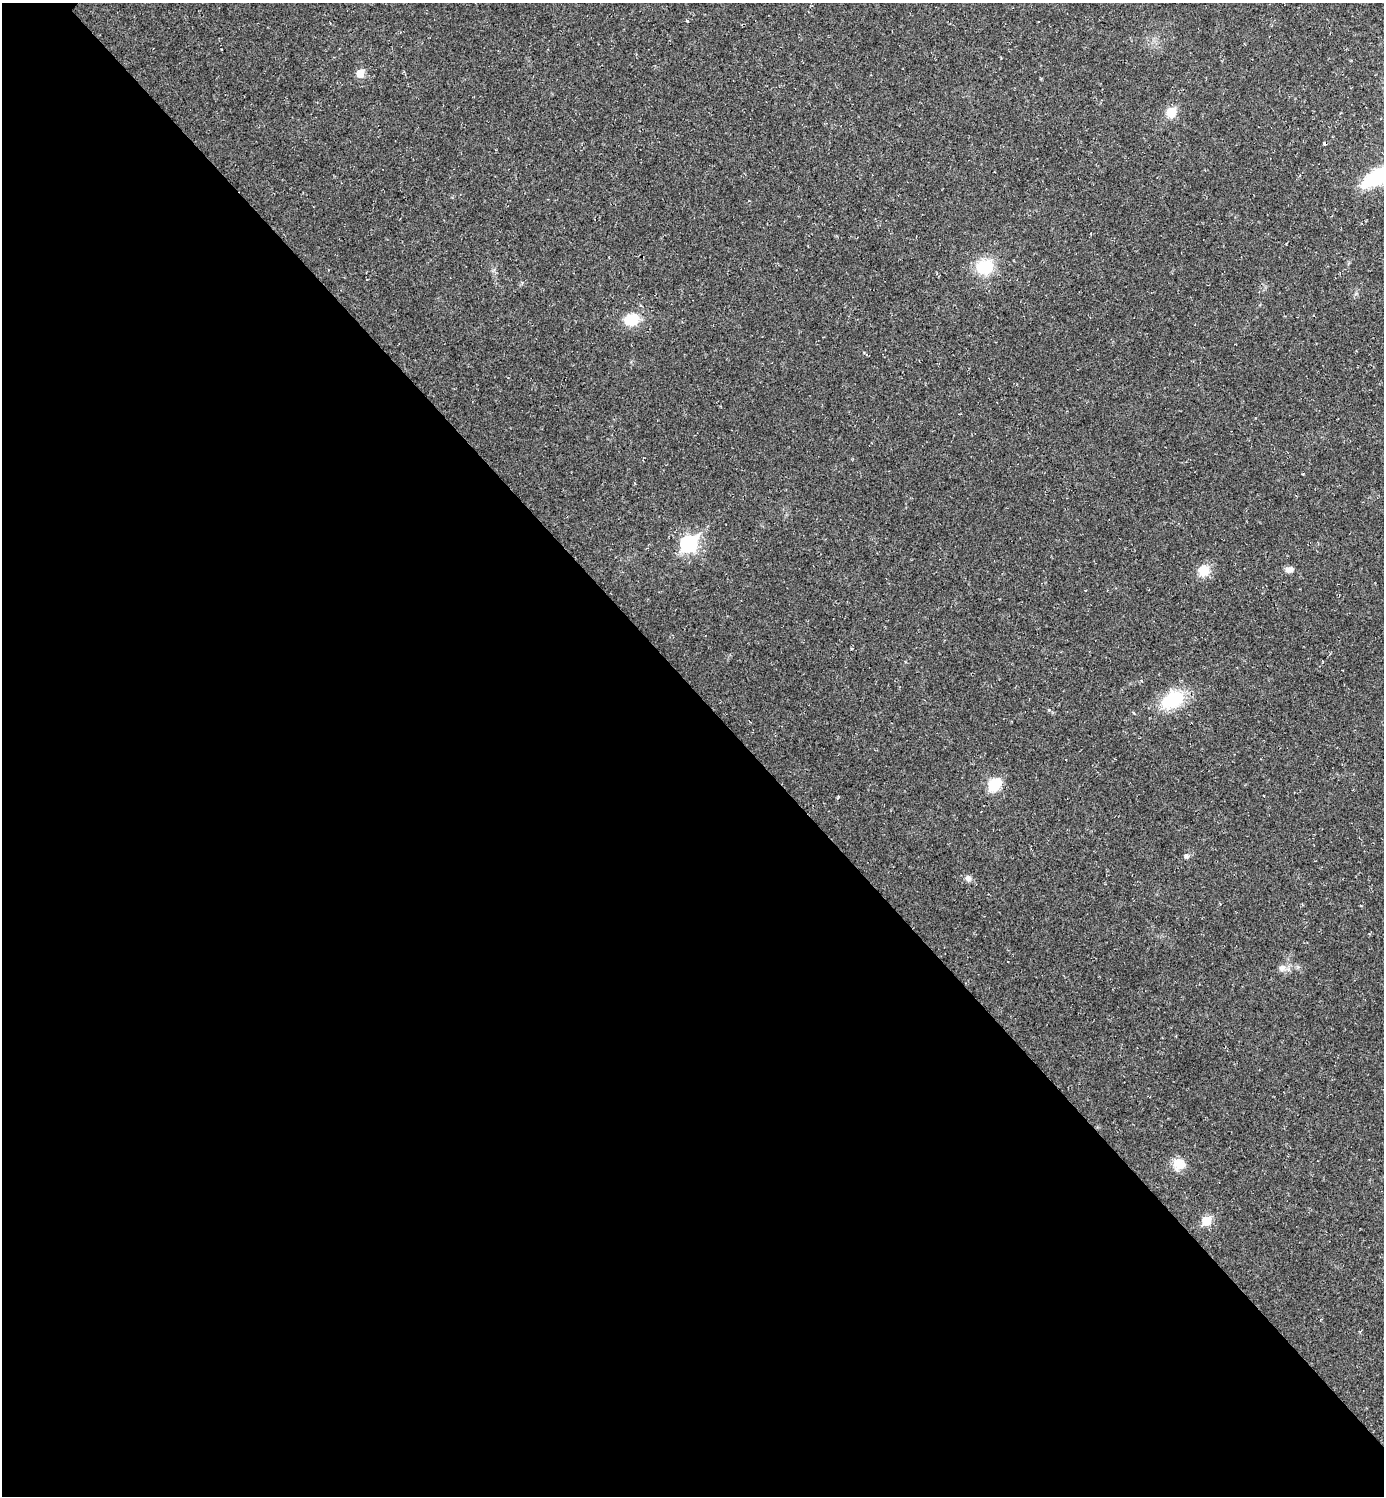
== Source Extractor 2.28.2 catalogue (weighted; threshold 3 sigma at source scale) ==
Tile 14 of 4 x 4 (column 2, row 4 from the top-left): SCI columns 1536-2917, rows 2-1495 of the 5977 x 5977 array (HDU 1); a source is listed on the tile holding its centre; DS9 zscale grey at full resolution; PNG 1386 x 1498 px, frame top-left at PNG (2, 3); no overlay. Shown black and unused: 54% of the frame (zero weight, under 2 of 3 exposures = <1% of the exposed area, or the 3 px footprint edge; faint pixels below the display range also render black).
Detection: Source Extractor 2.28.2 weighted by HDU 2 'WHT'; one run over the whole footprint, this tile lists its part. Background 0.0318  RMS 0.0063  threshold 0.0283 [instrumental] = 3 sigma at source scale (4.5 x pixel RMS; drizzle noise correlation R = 1.50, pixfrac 1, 0.05/0.05 arcsec/px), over >= 5 px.
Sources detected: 20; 4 cosmic-ray / hot-pixel residue — not listed; the other 16 listed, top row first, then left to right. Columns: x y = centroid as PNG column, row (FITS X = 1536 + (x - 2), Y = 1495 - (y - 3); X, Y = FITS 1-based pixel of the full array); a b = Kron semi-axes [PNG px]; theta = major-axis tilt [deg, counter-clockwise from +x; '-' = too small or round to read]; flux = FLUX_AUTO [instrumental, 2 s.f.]
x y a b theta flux
360 73 6 5 - 12
1171 112 11 10 - 8.5
1378 176 27 10 31 61
985 267 19 15 17 22
631 320 16 13 12 14
689 544 8 7 - 130
1289 570 10 8 0 3.2
1204 571 12 11 - 10
1173 700 28 18 30 29
1134 713 4 2 - 0.6
994 785 18 12 46 13
1186 856 6 6 - 1.5
968 878 9 8 - 2.2
1282 968 10 9 - 3.3
1179 1164 16 13 -20 8.3
1206 1221 6 6 - 18
Isophote crosses this tile's border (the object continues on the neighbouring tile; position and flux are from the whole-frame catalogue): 1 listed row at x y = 1378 176
Unlisted compact peaks at least as high as the median listed source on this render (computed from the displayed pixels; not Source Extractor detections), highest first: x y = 687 21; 1049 710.